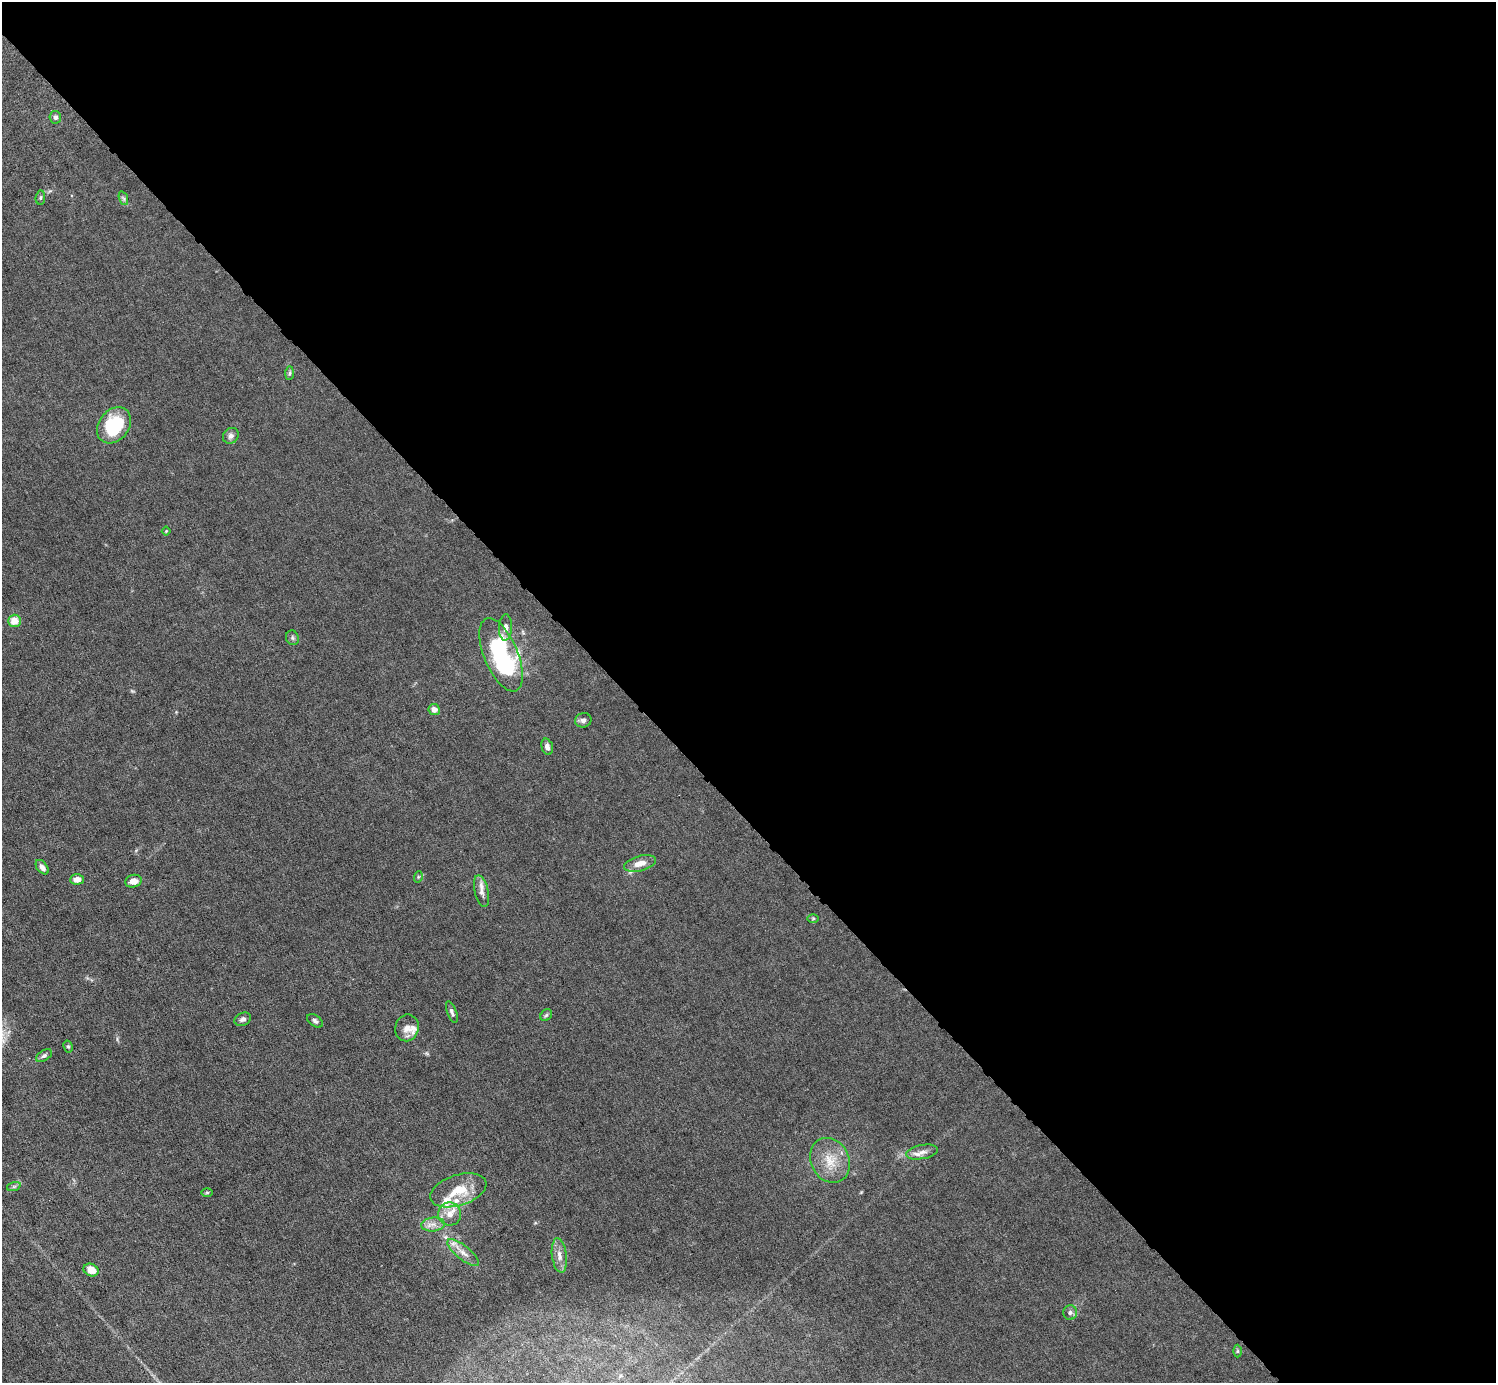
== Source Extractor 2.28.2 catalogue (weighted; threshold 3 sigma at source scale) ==
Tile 8 of 4 x 4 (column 4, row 2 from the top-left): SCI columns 4481-5974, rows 3058-4438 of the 5974 x 5972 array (HDU 1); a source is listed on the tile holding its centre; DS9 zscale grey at full resolution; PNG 1498 x 1385 px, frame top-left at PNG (2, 2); each listed source drawn as its Kron ellipse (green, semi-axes under 4 px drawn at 4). Shown black and unused: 58% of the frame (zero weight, under 6 of 12 exposures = <1% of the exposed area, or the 3 px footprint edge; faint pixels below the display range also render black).
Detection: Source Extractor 2.28.2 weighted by HDU 2 'WHT'; one run over the whole footprint, this tile lists its part. Background 0.0142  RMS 0.003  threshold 0.0124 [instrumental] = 3 sigma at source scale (4.09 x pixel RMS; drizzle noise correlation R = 1.36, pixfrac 0.8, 0.05/0.05 arcsec/px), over >= 5 px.
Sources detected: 44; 4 inside a brighter listed object's ellipse — not listed separately; the other 40 listed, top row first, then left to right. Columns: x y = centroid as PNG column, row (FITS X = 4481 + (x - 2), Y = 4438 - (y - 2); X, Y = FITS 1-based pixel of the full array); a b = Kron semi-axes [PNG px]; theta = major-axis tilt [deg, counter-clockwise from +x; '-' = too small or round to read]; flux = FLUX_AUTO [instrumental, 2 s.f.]
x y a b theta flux
55 117 6 6 - 0.82
40 198 7 4 83 0.44
123 198 7 4 -70 0.55
290 373 7 4 89 0.53
114 425 20 15 52 18
231 436 8 7 - 1.2
166 531 4 3 - 0.25
14 621 6 6 - 3.8
505 627 13 6 88 1.4
292 638 7 6 - 0.64
501 655 39 17 -67 39
434 709 6 5 - 1.7
583 720 8 7 - 0.95
547 747 8 5 -74 1.2
640 863 16 7 14 3.1
42 867 8 5 -50 1.4
418 877 6 3 72 0.33
77 879 7 5 3 2
133 881 8 6 14 2
481 891 16 7 -77 1.6
813 918 6 4 1 0.3
452 1012 11 4 -69 0.82
546 1015 6 5 - 0.48
243 1019 8 6 22 0.97
315 1021 9 5 -34 0.84
407 1028 13 11 71 2.2
68 1047 6 4 -62 0.41
44 1056 9 5 31 0.68
922 1152 16 7 11 1.9
830 1160 23 19 -63 6.8
14 1186 7 4 19 0.52
458 1190 29 15 17 7.6
207 1192 6 4 1 0.35
450 1214 11 11 - 2.6
433 1224 12 7 5 1.7
463 1253 19 7 -39 2.5
559 1255 17 7 -83 2.1
91 1270 8 6 -27 3.8
1070 1313 7 7 - 0.8
1237 1351 6 4 89 0.48